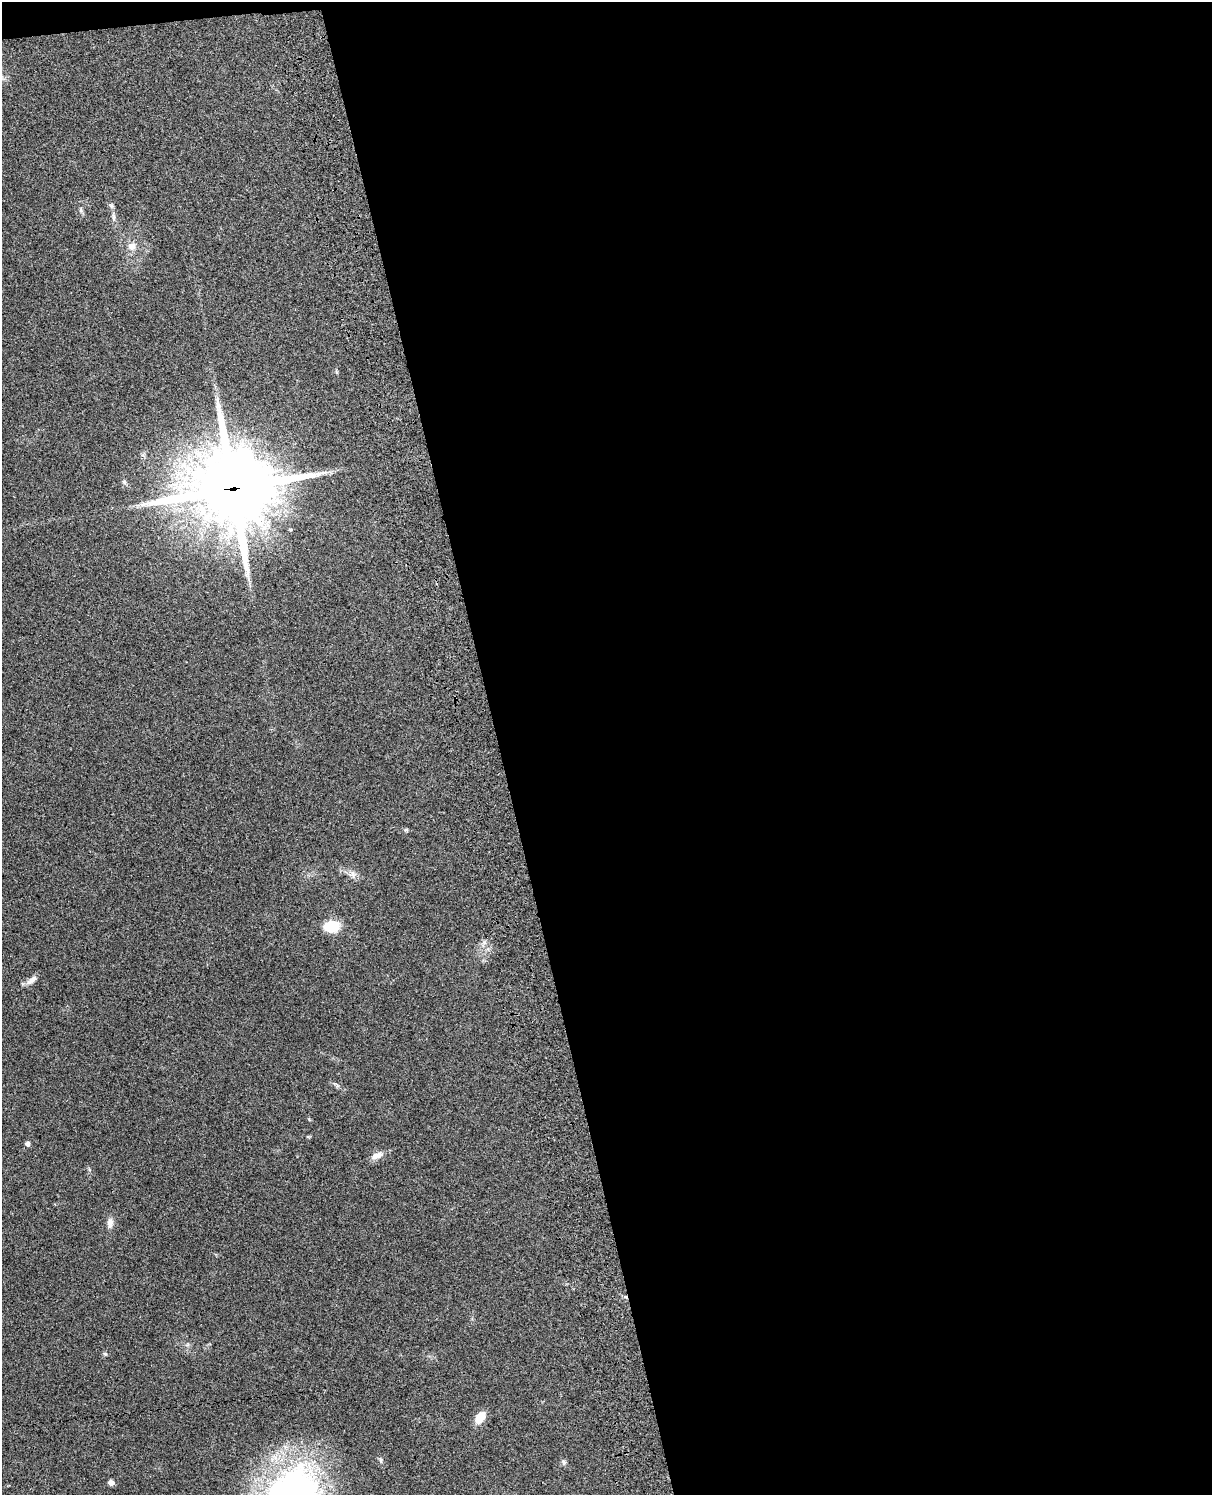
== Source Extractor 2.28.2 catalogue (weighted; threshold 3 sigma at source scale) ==
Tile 4 of 4 x 3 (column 4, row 1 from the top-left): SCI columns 3749-4958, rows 3151-4643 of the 5079 x 4922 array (HDU 1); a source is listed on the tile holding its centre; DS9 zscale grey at full resolution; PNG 1214 x 1497 px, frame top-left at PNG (2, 2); no overlay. Shown black and unused: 59% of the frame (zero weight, under 3 of 4 exposures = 6% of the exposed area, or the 3 px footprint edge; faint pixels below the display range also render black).
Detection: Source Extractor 2.28.2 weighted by HDU 2 'WHT'; one run over the whole footprint, this tile lists its part. Background 0.0911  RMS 0.0062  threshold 0.0279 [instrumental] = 3 sigma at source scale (4.5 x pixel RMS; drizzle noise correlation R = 1.50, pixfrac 1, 0.05/0.05 arcsec/px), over >= 5 px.
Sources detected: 18; all 18 listed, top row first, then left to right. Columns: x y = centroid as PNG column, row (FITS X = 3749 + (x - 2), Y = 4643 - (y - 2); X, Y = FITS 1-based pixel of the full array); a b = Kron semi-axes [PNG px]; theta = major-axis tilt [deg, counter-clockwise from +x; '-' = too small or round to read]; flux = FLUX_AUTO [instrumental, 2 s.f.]
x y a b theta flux
111 206 7 6 - 1.3
81 210 6 5 - 1.2
113 217 12 4 -90 2
131 246 8 8 - 4.8
124 482 6 5 - 1.1
232 488 30 27 5 5300
406 830 6 5 - 0.82
353 874 11 3 -75 1.7
332 926 17 12 4 14
484 942 7 4 1 1.4
31 980 17 6 37 3.5
27 1144 6 6 - 1.7
377 1155 18 8 26 4.6
110 1223 13 7 80 3.5
105 1354 6 5 - 0.9
480 1418 14 8 55 9.3
564 1462 8 6 -70 1.4
111 1482 5 4 - 4.3
Overlapping masked pixels (flux is a lower limit): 1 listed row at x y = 232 488
Unlisted compact peaks at least as high as the median listed source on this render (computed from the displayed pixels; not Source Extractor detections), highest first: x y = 381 1460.